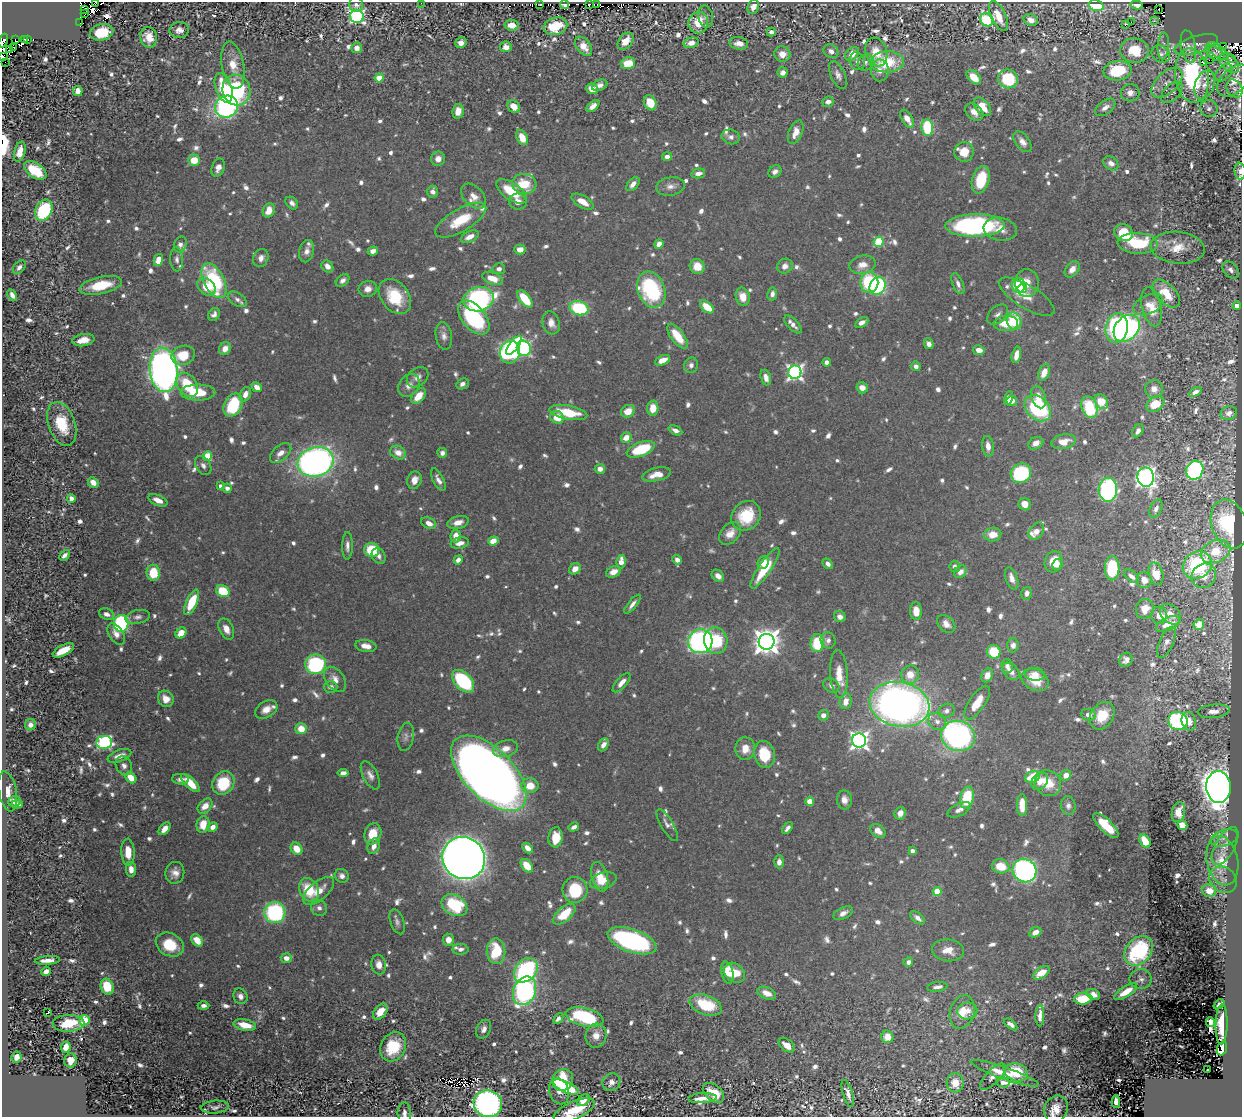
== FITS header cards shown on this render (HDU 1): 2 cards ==
NAXIS1  =                 1240
NAXIS2  =                 1115

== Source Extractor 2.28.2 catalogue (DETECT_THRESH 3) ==
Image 1240 x 1115 px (HDU 1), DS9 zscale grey, 1 PNG px = 1 image px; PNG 1244 x 1119 px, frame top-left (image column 1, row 1115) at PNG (2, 2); each listed source drawn as its Kron ellipse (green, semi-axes under 4 px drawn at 4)
Background 0.51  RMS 0.011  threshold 0.0338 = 3 sigma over >= 5 px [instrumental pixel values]
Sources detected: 1151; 7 with non-positive FLUX_AUTO (blend fragments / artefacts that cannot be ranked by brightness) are neither listed nor drawn; of the other 1144, the 500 brightest by FLUX_AUTO listed and drawn (644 fainter detections omitted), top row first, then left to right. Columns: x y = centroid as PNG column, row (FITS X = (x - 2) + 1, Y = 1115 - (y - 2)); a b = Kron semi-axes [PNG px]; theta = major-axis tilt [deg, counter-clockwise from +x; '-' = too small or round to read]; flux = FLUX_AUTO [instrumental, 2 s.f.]
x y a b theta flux
96 2 3 2 - 18
421 3 2 2 - 28
540 4 2 2 - 4.8
589 4 2 2 - 6.1
596 4 3 2 - 7.1
356 5 7 7 - 3.2
564 5 4 3 - 32
1096 5 7 5 -15 40
1137 5 6 4 -12 4.3
753 7 7 5 70 5.7
85 10 3 2 - 5
1159 10 2 2 - 13
84 13 2 2 - 6.2
357 16 7 6 - 170
998 16 16 7 -64 12
706 17 11 7 -78 3.5
986 20 7 6 - 74
1031 20 7 5 -24 5.7
1154 21 2 2 - 35
1131 22 3 2 - 78
80 23 2 2 - 14
698 23 11 10 - 19
1125 24 3 3 - 7.7
512 25 7 5 -8 9.6
555 26 12 8 14 21
179 30 9 8 - 5.6
102 32 12 8 14 24
771 32 4 4 - 4.2
149 37 10 8 -77 12
28 39 3 3 - 6.9
16 40 4 2 - 5.2
24 40 3 2 - 6.9
3 41 7 3 69 88
626 41 10 6 50 11
461 43 6 5 - 5.3
691 43 8 5 15 4.9
739 43 9 6 -8 6.7
1196 45 22 8 17 6.8
584 46 11 7 -52 12
1163 46 13 5 86 3.2
1223 46 2 2 - 3.3
506 47 6 5 - 4.7
1188 47 16 7 -80 4.3
13 48 4 2 - 8.1
357 48 5 5 - 6.7
10 49 3 3 - 15
1135 50 14 12 -12 21
831 51 8 6 -37 4.7
1217 51 12 5 -37 3.7
876 52 15 10 -71 16
1215 53 11 6 -32 3.8
782 54 8 7 - 8.8
852 54 8 5 45 8.9
1161 54 10 8 -32 3.3
3 57 4 3 - 23
1231 59 2 2 - 32
1209 60 3 2 - 250
857 61 9 7 -68 3.3
5 62 2 2 - 5.9
866 62 9 7 45 3.4
887 62 17 10 2 38
1204 62 3 3 - 7.1
628 63 7 6 - 17
1229 63 12 7 -47 8.4
233 65 24 11 -79 17
880 70 11 9 -86 6.1
1117 71 14 9 7 35
783 73 5 5 - 3.8
1224 73 10 6 47 3.4
838 75 15 7 -64 4.3
1192 76 27 17 -83 83
974 77 8 5 -45 16
379 78 4 4 - 19
1008 79 10 9 - 44
1234 81 19 12 43 11
1167 83 19 10 43 7.3
600 85 8 5 23 3.7
1204 85 15 9 69 6.8
224 88 15 8 -71 27
592 89 6 5 - 8.7
1234 89 10 7 -56 4
236 90 15 14 - 82
78 91 5 4 - 6.3
1172 92 13 7 44 3.4
1130 93 9 8 - 4.7
828 102 6 5 - 4.7
650 103 8 6 -63 17
514 106 7 5 -43 9.2
593 106 8 4 40 5
226 107 12 11 - 180
982 107 11 6 -49 15
1105 107 11 6 37 5.2
1209 108 9 8 - 3.4
458 111 7 5 80 8.2
974 112 10 7 -39 6.1
907 119 10 5 -58 8.9
927 128 8 6 -83 42
796 132 12 6 68 8
731 137 9 7 -16 3.7
522 138 8 5 -64 11
1022 142 12 7 -53 5.3
20 152 10 5 75 7.2
964 152 10 9 - 11
667 157 5 4 - 4.4
438 159 7 7 - 5.6
194 160 6 5 - 15
1111 163 8 6 -35 5.2
218 168 9 6 68 4.8
35 170 12 7 -33 32
1240 171 8 5 -82 3.6
775 172 7 5 36 3.3
698 173 7 5 12 4.9
981 180 14 8 74 31
524 184 12 10 -7 22
633 184 8 5 48 5
670 186 14 9 9 5.7
512 191 18 8 -34 26
433 192 6 5 - 3.9
474 196 15 9 -45 7
518 202 9 8 - 5.1
583 202 12 6 -30 9.3
292 203 7 5 -45 3.4
44 210 11 8 62 67
269 210 7 5 66 10
461 220 29 11 30 27
975 226 29 11 1 150
1000 229 17 11 -10 9.3
1124 233 9 8 - 25
470 237 9 5 26 6
879 242 5 5 - 49
1138 243 20 10 -3 43
180 244 8 6 70 3.9
659 244 5 4 - 5.8
1178 248 27 16 -6 17
520 249 5 5 - 6.9
307 251 11 7 77 4.7
373 251 5 4 - 4.7
261 258 9 7 68 4.5
177 259 12 6 -86 3.5
158 260 6 4 76 10
863 265 13 9 11 7.8
327 266 6 5 - 5.9
697 266 7 7 - 13
785 266 8 7 - 5.1
19 267 8 5 49 3.7
499 269 6 5 - 3.5
1072 269 9 6 52 6.7
1231 270 10 7 -51 3.9
493 278 11 6 -19 12
343 280 7 5 39 3.3
214 281 19 10 -63 70
869 282 10 9 - 56
1027 283 14 12 87 14
958 284 11 5 -66 3.5
101 285 21 8 12 30
1018 285 7 7 - 31
878 286 9 7 62 75
206 287 10 7 -43 15
368 289 9 8 - 6.4
1022 289 4 3 - 8.6
651 290 18 13 -70 79
772 294 6 5 - 3.6
1166 294 17 9 -47 17
12 295 6 4 -61 4.4
395 297 19 14 -51 35
743 297 9 7 -76 9.6
1027 297 32 11 -31 15
237 299 10 6 -34 3.8
478 299 15 12 13 170
525 299 10 5 -51 25
1148 305 16 9 25 6.8
1237 305 4 4 - 8.9
707 307 8 5 -40 16
1152 307 20 9 -77 12
579 308 9 7 -15 58
214 314 7 5 57 3.2
997 315 12 8 41 4
474 318 20 11 -49 79
1014 321 9 7 -73 34
862 322 7 4 31 4.3
551 323 12 8 -73 7
1006 323 12 8 1 14
793 324 11 5 -46 4.2
1117 328 15 11 81 110
1127 328 15 11 48 190
444 336 14 8 -80 4.9
677 336 14 6 -53 20
83 340 11 6 10 9.3
929 344 5 4 - 4.2
514 345 11 4 54 59
524 348 8 7 - 140
225 349 7 5 55 6.9
979 350 6 5 - 7.7
510 352 11 10 - 130
183 355 12 9 16 18
1016 355 8 4 76 7.7
663 360 8 4 24 9.4
827 362 4 4 - 4.1
691 365 8 7 - 3.3
916 366 5 4 - 3.6
164 370 22 14 -84 490
795 372 7 6 - 260
1044 372 9 5 66 10
418 377 12 9 38 4.9
766 378 8 5 -72 4.8
462 384 6 5 - 3.4
187 385 13 9 -55 28
409 385 12 9 53 6.2
257 387 5 4 - 7.2
862 388 6 5 - 5.5
1154 389 9 9 - 5.7
198 392 17 8 0 24
1195 392 7 4 30 3.7
245 394 7 5 68 5.4
419 396 9 5 50 14
1039 397 11 7 -72 8.4
1009 398 7 4 77 6
1012 401 5 5 - 4.8
1101 402 8 6 -55 20
1155 404 9 7 32 19
233 405 12 8 63 39
1089 407 11 7 -69 44
653 408 7 5 86 11
1038 408 15 11 -44 77
628 411 7 6 - 11
568 412 19 7 -10 27
1229 413 8 7 - 5.3
557 417 7 6 - 12
62 424 23 13 -71 29
675 430 7 4 -25 3.8
1138 431 7 5 60 3.7
626 437 5 5 - 9
1064 442 12 7 10 9.6
1036 443 8 6 29 4.7
988 446 10 6 -82 6
641 449 15 7 21 36
281 453 12 7 40 6.7
398 453 8 6 -25 7.4
442 453 5 5 - 4
208 456 4 4 - 35
316 462 18 14 17 390
203 465 10 7 -58 3.4
600 469 5 5 - 4.6
1195 470 10 8 64 150
1021 473 10 9 - 84
657 474 14 6 13 12
1146 477 9 8 - 420
414 480 9 7 73 6.7
438 480 12 5 -63 4.3
93 482 6 5 - 7.4
221 486 4 4 - 3.3
227 488 5 4 - 3.5
1108 490 12 9 87 150
71 498 4 4 - 6
158 500 10 5 -24 7
1025 504 6 6 - 6.6
1156 509 10 5 64 3.6
746 516 16 13 47 29
458 522 11 6 14 6.1
429 523 8 5 -26 6.5
1229 524 25 17 -70 68
1036 531 9 6 55 6.7
730 533 13 9 47 8.2
993 535 8 7 - 12
456 536 6 5 - 8.4
493 541 5 4 - 9.1
460 543 9 5 12 5.4
347 546 14 5 89 4.1
372 550 7 7 - 29
1215 551 15 11 23 24
64 555 6 4 44 3.3
379 556 8 6 -57 3.4
458 560 5 4 - 4.5
677 560 5 4 - 4.3
621 562 7 4 81 9.9
763 562 6 5 - 8.9
1054 562 11 8 72 16
828 564 6 4 -49 4.2
1057 564 6 5 - 4.6
1197 565 15 13 33 82
955 566 5 5 - 3.7
765 568 24 6 56 29
1112 568 12 7 89 47
575 569 6 5 - 6
614 572 8 5 23 7.6
960 572 7 5 46 5.7
153 573 8 6 -83 24
1156 574 11 7 -73 16
718 576 7 5 -41 5.8
1132 576 9 5 -39 3.9
1204 576 13 11 43 12
1012 578 12 6 -71 5.8
1144 580 8 7 - 8.2
223 591 7 5 -31 29
1027 593 6 5 - 4.5
192 602 14 5 66 27
632 604 11 4 51 4.2
1145 609 10 9 - 12
916 611 9 6 -87 9.4
107 614 8 5 -21 4.4
1171 614 12 8 -42 7.8
1159 615 8 7 - 7.1
138 617 12 6 12 3.5
840 617 6 5 - 4.5
121 623 8 7 - 130
946 624 10 7 -44 5.2
1168 624 13 6 25 11
1199 625 5 5 - 12
226 629 11 7 -64 6.1
181 633 6 5 - 13
116 634 12 7 -55 5.9
828 640 8 7 - 3.6
700 641 12 12 - 200
716 641 13 11 -75 39
766 642 8 7 - 970
1166 642 16 7 67 4.3
817 643 9 6 85 34
1013 645 7 6 - 4
366 646 11 6 -9 7.6
63 650 12 5 28 16
994 652 7 6 - 26
1126 660 7 6 - 3.9
316 664 10 10 - 100
1007 666 7 5 -78 3.3
1011 671 10 7 -45 5.1
839 674 24 8 -86 13
1035 674 10 6 -3 7.9
910 675 9 9 - 12
987 675 7 5 65 7.2
335 679 14 9 -54 6.7
1035 680 14 10 -26 18
463 681 13 8 -46 85
621 683 12 5 49 6.3
831 685 9 6 -37 3.6
331 687 6 6 - 4.6
166 699 8 7 - 8.7
846 701 8 6 78 7.7
977 703 19 8 56 15
899 704 30 22 -11 500
266 709 12 8 30 7.3
946 711 8 6 27 3.4
1214 711 16 7 6 6.3
823 715 5 5 - 4.6
1088 715 7 6 - 5.4
1102 716 15 11 56 20
1178 721 10 9 - 120
1189 721 9 7 -75 9.8
937 722 9 8 - 4.5
30 725 5 5 - 6
301 729 6 5 - 14
958 736 17 15 -16 210
406 737 14 8 80 3.9
859 740 7 7 - 350
104 742 8 6 8 120
603 745 7 5 60 5
505 749 13 8 16 7.9
745 749 11 10 - 10
765 754 13 10 -76 28
119 756 12 6 20 7.1
124 766 10 8 -62 4.2
343 773 5 4 - 4.9
489 773 47 25 -45 1600
370 775 15 7 -63 4.9
1066 775 5 5 - 8
1032 777 8 5 20 20
131 778 6 4 -47 12
181 779 8 5 -4 3.6
1040 781 9 7 45 7.7
190 783 12 5 -44 16
223 783 12 10 53 36
1048 783 14 12 -46 17
530 786 9 7 0 14
1218 787 16 12 -86 970
8 791 20 9 -79 11
967 797 11 6 78 36
844 800 9 7 -85 5.6
14 801 6 5 - 4.2
810 801 4 4 - 19
17 804 6 4 1 4.7
1022 805 11 5 -89 15
205 806 9 6 46 7.8
1068 806 9 7 -82 3.6
959 810 12 6 25 4.1
1178 812 10 6 79 12
900 813 6 5 - 6.5
203 824 8 6 77 13
667 825 18 6 -60 4
1106 825 17 6 -45 30
1182 825 5 4 - 13
213 827 5 4 - 5.2
574 827 5 3 - 3.5
788 828 7 4 52 3.4
165 829 7 4 49 7.6
878 831 8 6 -34 6.2
373 834 11 8 72 18
556 837 10 7 82 16
1224 838 14 8 17 4.9
1145 841 7 5 -56 19
374 846 8 5 66 5.2
1225 846 21 9 60 6.4
528 848 6 4 -45 6.5
297 849 6 5 - 14
912 851 4 3 - 4.6
128 852 13 6 -87 14
464 858 22 20 -43 1500
1222 861 25 15 -78 21
779 862 6 5 - 4.3
527 866 7 5 -51 15
1001 866 9 7 -13 18
131 869 7 5 -85 6.5
1025 871 12 11 - 200
175 873 11 9 83 6.4
342 876 7 6 - 4
600 877 15 8 -75 13
603 880 13 8 16 12
1223 880 15 12 -37 7.7
309 890 12 9 -64 28
575 890 13 12 - 37
318 891 19 9 41 12
937 891 4 4 - 26
1209 891 7 6 - 13
454 905 13 10 -30 49
319 908 8 7 - 3.9
275 912 10 10 - 97
843 913 10 5 26 4.7
564 914 13 7 42 24
918 918 9 4 -39 4.1
397 922 13 6 -70 3.3
1035 932 6 4 30 6.4
197 940 7 5 -49 13
448 940 6 5 - 6
632 941 25 11 -19 160
170 945 15 11 -28 26
460 949 8 5 -2 3.5
948 950 16 11 -6 11
496 951 13 9 -89 32
1139 951 16 12 48 76
286 958 5 5 - 6.4
47 960 13 4 4 6.5
908 962 5 4 - 4.2
379 965 10 7 -78 6.1
526 970 13 10 49 130
46 971 5 4 - 5.7
727 972 11 6 -78 7.8
734 973 11 9 -42 18
1041 973 9 5 35 11
1141 979 11 10 - 3.7
107 987 8 6 -69 28
937 987 10 5 7 3.9
525 991 15 11 66 150
1126 992 13 5 32 14
767 993 10 5 -23 8.8
1093 994 7 5 -21 4.4
240 996 8 7 - 4.1
1083 999 9 5 6 29
1219 1004 6 3 40 3.3
706 1005 17 9 -21 41
203 1006 6 4 2 3.9
967 1011 10 8 8 6.6
380 1012 9 6 52 12
962 1012 17 12 72 15
48 1013 4 3 - 28
1040 1016 10 4 87 4.7
585 1017 19 9 -13 75
558 1019 6 4 48 3.2
84 1020 5 5 - 41
1210 1022 5 4 - 5.6
69 1023 16 8 1 30
1011 1024 8 4 -38 3.7
1222 1024 20 6 89 17
245 1025 11 5 -12 15
484 1029 10 7 65 4
596 1036 12 10 76 9
887 1037 6 6 - 11
787 1045 9 5 -38 8.3
66 1047 6 5 - 8.3
393 1047 15 12 60 33
1222 1048 7 5 69 17
17 1057 5 5 - 5.9
71 1060 7 6 - 8.6
1207 1070 3 2 - 3.9
1016 1072 12 9 -18 31
1005 1073 36 6 -19 15
993 1077 17 7 46 4.5
563 1080 11 10 - 43
611 1082 9 8 - 5.2
1003 1082 7 5 -8 4.2
955 1083 9 8 - 14
566 1087 14 5 -24 32
559 1091 13 9 -73 7
714 1093 12 8 -42 20
848 1094 14 5 -73 4.1
702 1098 14 5 3 7.6
583 1100 7 5 34 10
1116 1102 6 4 -87 6
488 1104 14 13 - 280
215 1107 14 6 4 4
1056 1109 14 11 58 12
574 1110 22 9 24 23
404 1113 10 6 90 3.8
At the frame edge (FLAGS 8, measured only in part): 9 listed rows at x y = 96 2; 421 3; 356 5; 3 41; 3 57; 1240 171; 488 1104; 574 1110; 404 1113
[644 fainter detections neither listed nor drawn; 7 non-positive-flux detections neither listed nor drawn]